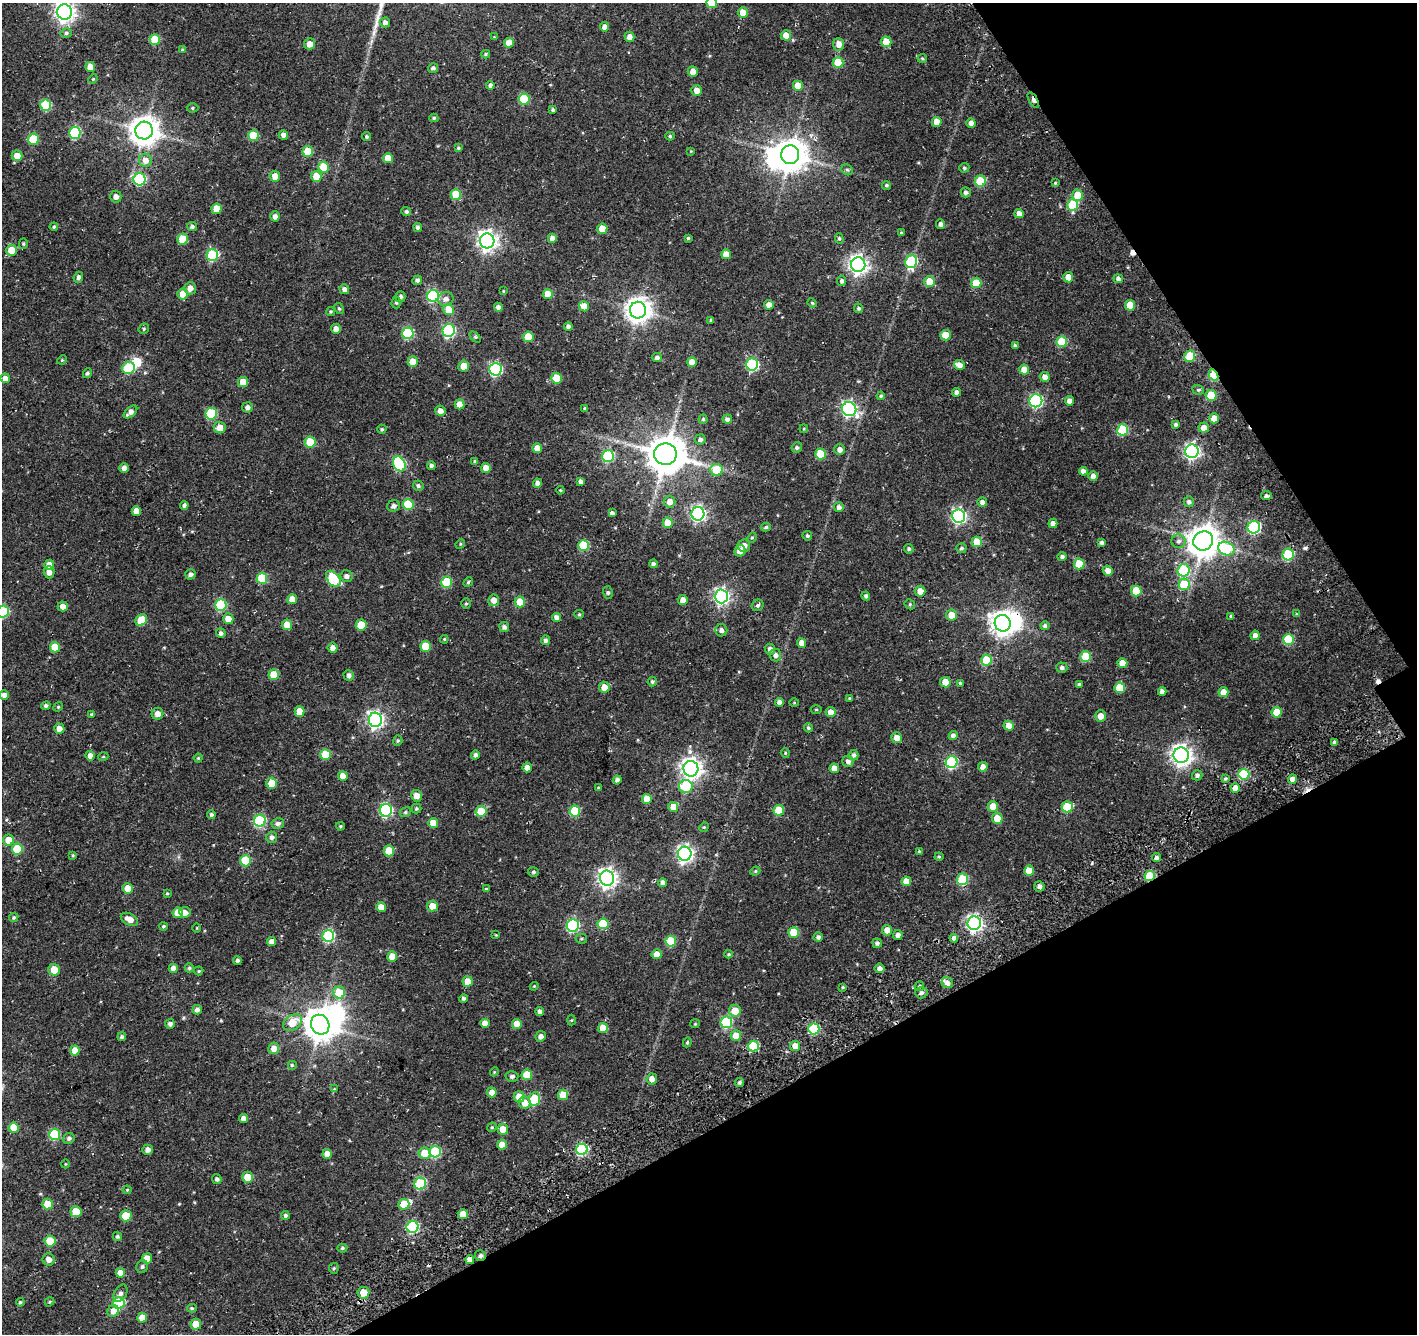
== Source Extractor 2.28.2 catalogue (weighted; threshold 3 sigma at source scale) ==
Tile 12 of 4 x 4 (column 4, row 3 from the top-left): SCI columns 4486-5900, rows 1717-3048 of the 6136 x 6035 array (HDU 1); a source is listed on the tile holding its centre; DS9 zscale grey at full resolution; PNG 1419 x 1336 px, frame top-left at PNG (2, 3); each listed source drawn as its Kron ellipse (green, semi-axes under 4 px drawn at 4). Shown black and unused: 25% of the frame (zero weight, under 3 of 4 exposures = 13% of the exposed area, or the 3 px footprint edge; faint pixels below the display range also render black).
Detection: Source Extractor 2.28.2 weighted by HDU 2 'WHT'; one run over the whole footprint, this tile lists its part. Background 0.0995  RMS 0.0069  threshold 0.0311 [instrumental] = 3 sigma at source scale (4.5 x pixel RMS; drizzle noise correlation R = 1.50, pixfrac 1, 0.0396/0.0396 arcsec/px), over >= 5 px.
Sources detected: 488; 5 inside a brighter object's white glare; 4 cosmic-ray / hot-pixel residue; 1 long thin detection or spike segment (spike, bleed or trail) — neither listed nor drawn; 2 inside a brighter listed object's ellipse — not listed separately; the other 476 listed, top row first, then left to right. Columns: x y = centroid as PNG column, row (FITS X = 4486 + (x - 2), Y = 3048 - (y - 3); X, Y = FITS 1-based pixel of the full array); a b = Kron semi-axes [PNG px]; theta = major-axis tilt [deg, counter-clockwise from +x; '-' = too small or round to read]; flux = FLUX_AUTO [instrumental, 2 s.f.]
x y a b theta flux
712 3 5 5 - 19
65 12 8 7 - 370
743 13 5 5 - 9.4
385 22 5 5 - 2.5
605 27 4 4 - 3.8
66 33 6 4 13 1.4
786 35 5 5 - 7.5
494 37 3 3 - 0.51
629 37 5 5 - 3.7
155 40 5 5 - 21
886 42 5 5 - 13
509 43 5 5 - 7.2
309 44 6 5 - 5
839 44 6 5 - 5.2
182 50 4 3 - 0.79
486 54 4 3 - 0.93
922 58 5 4 - 0.78
838 63 5 5 - 22
90 67 5 5 - 7
433 68 5 4 - 1.7
693 71 5 5 - 5.3
93 79 5 4 - 0.64
490 85 4 4 - 2.1
798 86 5 5 - 13
697 90 5 5 - 5
524 99 5 5 - 32
1033 100 8 4 -59 6.9
46 105 6 5 - 38
192 108 6 4 0 1
553 110 4 4 - 1.2
434 118 4 4 - 1
937 122 5 4 - 6.9
971 123 4 4 - 2.9
144 131 9 9 - 950
75 133 6 6 - 62
283 135 5 4 - 2.5
253 136 5 5 - 22
670 136 4 4 - 1.1
367 137 4 4 - 1.2
33 139 5 5 - 29
458 148 4 3 - 0.72
308 151 5 5 - 21
691 151 4 4 - 0.55
790 155 9 9 - 1200
17 156 5 5 - 7.8
388 158 5 5 - 8
145 160 7 6 - 5
324 167 5 5 - 21
964 168 5 4 - 1.2
847 170 6 5 - 1.1
275 176 5 5 - 5.9
316 176 5 5 - 11
140 179 6 6 - 68
980 181 5 5 - 34
1055 183 4 4 - 0.73
886 185 4 4 - 1.1
966 192 5 5 - 2.1
456 195 5 5 - 20
1078 195 6 5 - 13
116 197 6 5 - 3.2
1073 205 5 5 - 30
217 209 5 5 - 10
406 211 5 4 - 1.5
1019 214 4 4 - 4.6
275 216 5 4 - 3.3
941 224 5 4 - 2.5
192 226 5 4 - 1.5
54 227 4 4 - 0.98
418 227 4 4 - 1.6
602 229 5 5 - 12
901 233 4 3 - 0.71
552 238 4 4 - 4
688 238 4 4 - 1
839 238 5 4 - 0.98
182 239 5 5 - 16
487 241 7 7 - 370
23 244 5 4 - 0.89
11 250 5 5 - 11
726 254 5 5 - 7.8
212 255 6 6 - 57
911 262 6 6 - 61
858 265 7 7 - 320
78 277 5 4 - 1.9
1068 277 5 5 - 6.2
1118 279 5 4 - 2.1
417 280 5 4 - 1.9
842 281 5 4 - 1.8
929 282 5 5 - 13
976 283 5 5 - 16
190 288 6 6 - 4.5
344 289 5 4 - 3.4
503 291 3 3 - 0.6
183 294 5 5 - 8.6
548 294 5 5 - 9
433 296 6 6 - 73
400 297 5 5 - 2.2
446 299 8 7 - 3.4
396 302 6 4 89 1
812 303 4 4 - 0.72
769 305 5 4 - 5.5
1130 305 5 5 - 15
584 306 5 5 - 8.5
498 307 4 4 - 2.4
858 308 5 4 - 1.2
339 309 6 4 -61 0.98
449 310 5 5 - 13
638 310 8 8 - 650
331 311 4 4 - 0.98
711 320 4 4 - 0.88
568 327 4 4 - 2.7
144 329 5 5 - 0.97
336 329 5 5 - 4.2
449 330 6 6 - 84
408 333 6 5 - 54
946 335 5 5 - 14
475 337 6 4 -45 1.1
528 337 5 5 - 17
1062 342 5 5 - 28
1015 345 4 3 - 1.5
1190 356 6 5 - 19
657 358 5 4 - 2.3
62 360 5 4 - 0.77
413 362 5 5 - 9.5
692 362 5 5 - 7
752 364 6 6 - 72
960 365 5 5 - 3.3
464 366 5 5 - 6.8
128 368 6 6 - 38
495 369 6 6 - 95
1024 370 5 5 - 7.8
87 373 5 4 - 1.6
1213 375 6 4 -61 37
1045 377 5 5 - 3.9
5 378 5 4 - 4.7
556 378 5 5 - 20
243 382 5 5 - 11
1198 390 6 4 -19 1.2
956 392 4 4 - 2.3
1211 395 5 5 - 20
881 396 4 4 - 1.1
1036 401 6 6 - 97
1069 401 4 4 - 3.9
460 404 5 5 - 7.7
247 407 5 5 - 2.3
585 408 4 3 - 0.76
849 409 7 7 - 150
440 411 5 5 - 3.8
130 412 8 4 41 3.5
211 414 6 5 - 46
1214 418 5 5 - 7.9
703 419 4 4 - 1
727 419 5 4 - 2.1
1175 424 4 4 - 1.5
220 428 6 6 - 5.6
1204 428 5 5 - 5.5
382 429 4 4 - 0.96
804 429 4 3 - 0.62
1123 430 5 5 - 36
700 439 5 5 - 2
310 442 5 5 - 20
797 447 5 5 - 1.4
537 448 5 4 - 7.4
840 450 5 5 - 2.8
1192 451 7 6 - 180
665 454 11 11 - 1900
821 454 5 5 - 22
608 456 6 6 - 63
475 461 4 4 - 1.2
399 464 8 6 -60 69
431 466 4 4 - 2.1
124 468 5 4 - 3
486 468 5 5 - 5.4
717 470 6 6 - 17
1083 471 4 4 - 3.6
1093 476 5 4 - 4.1
580 481 4 4 - 2.2
538 483 4 4 - 2.7
418 486 5 5 - 1.5
560 490 4 4 - 0.76
1266 496 5 4 - 1.9
670 502 6 6 - 5.1
982 502 5 4 - 2.6
1189 502 5 5 - 1.9
408 504 5 5 - 30
184 505 4 4 - 1.8
393 506 6 5 - 2
839 507 5 5 - 2.8
136 511 5 4 - 7.2
612 513 4 4 - 2.2
698 514 7 6 - 150
959 516 6 6 - 150
668 523 5 5 - 13
1053 523 5 4 - 3.4
766 527 5 4 - 1.1
1254 527 6 6 - 80
807 536 5 4 - 1.4
752 538 5 4 - 0.86
1178 541 7 6 - 2.2
1203 541 10 9 - 1200
977 542 5 5 - 13
1101 543 4 4 - 1.9
460 544 5 4 - 0.78
583 545 5 5 - 28
744 546 6 6 - 3.9
961 548 5 5 - 1.3
909 549 4 4 - 1.2
1226 549 8 6 -23 39
740 551 6 5 - 5
1288 555 6 5 - 47
1062 557 5 4 - 1.7
653 564 4 4 - 1.9
1079 564 5 5 - 19
49 565 5 5 - 7.1
1184 570 6 6 - 50
1108 571 5 5 - 4.4
49 572 6 5 - 3.3
191 574 5 5 - 2
346 576 6 6 - 2.8
262 578 5 5 - 28
333 579 9 6 -51 40
447 582 5 5 - 31
468 582 5 4 - 1.1
1184 584 6 5 - 25
920 591 5 5 - 5.4
1136 591 5 5 - 21
608 593 6 5 - 1.3
721 596 7 6 - 200
866 596 4 4 - 1.4
292 599 5 5 - 6.3
494 600 6 5 - 4.8
683 600 5 5 - 4.9
520 602 5 5 - 12
466 604 5 4 - 0.89
910 604 5 5 - 0.91
221 605 6 5 - 48
758 605 6 5 - 1.4
63 606 5 5 - 5
3 612 6 6 - 56
579 614 5 4 - 0.79
1297 614 4 4 - 0.64
951 615 5 5 - 7.4
1231 616 3 3 - 1.1
556 617 4 4 - 3.2
228 619 5 5 - 6.6
141 620 6 5 - 14
1003 623 8 8 - 610
287 625 5 5 - 11
361 625 5 5 - 15
1045 626 4 4 - 1.7
504 627 5 5 - 2.3
721 630 6 6 - 2.5
221 633 5 5 - 2.1
1255 635 5 4 - 3.6
444 639 4 4 - 0.76
1288 639 5 5 - 31
545 640 5 4 - 1.9
802 643 5 4 - 5.6
426 646 5 5 - 15
55 647 5 5 - 16
333 648 5 5 - 3.3
770 649 5 5 - 3
775 655 6 5 - 2.4
1086 656 5 5 - 20
986 660 5 5 - 17
1122 663 5 5 - 8.2
1062 668 5 5 - 2
274 675 5 5 - 14
349 675 5 5 - 2.3
652 682 5 4 - 1.3
945 682 5 5 - 9
960 683 4 3 - 0.95
1079 684 3 3 - 1
604 687 5 5 - 6.9
1120 688 5 5 - 20
1162 691 4 4 - 3.1
1223 692 5 5 - 8.7
4 695 5 4 - 3.1
849 698 4 3 - 0.67
779 702 4 4 - 3.1
794 703 5 3 - 0.61
46 706 5 4 - 1.6
58 707 5 4 - 0.77
816 709 5 3 - 0.65
299 711 5 5 - 9.6
831 712 5 5 - 5.3
1277 712 5 5 - 16
157 714 6 5 - 4.1
92 715 3 3 - 1.2
1100 716 5 5 - 5
375 720 7 6 - 210
1009 726 5 5 - 6
808 728 4 4 - 1
59 729 5 5 - 4.5
953 736 4 4 - 2.9
897 738 5 5 - 5.2
398 741 5 4 - 0.99
1335 742 3 3 - 1.8
785 753 5 4 - 0.83
326 755 5 5 - 22
475 755 4 4 - 2.1
854 755 5 4 - 1.8
1181 755 7 7 - 430
90 756 5 4 - 3.7
103 757 5 3 - 0.61
198 758 4 4 - 0.7
848 761 6 5 - 2.6
952 762 6 6 - 62
527 767 5 4 - 3.7
983 767 5 4 - 4.1
834 768 5 4 - 6.6
691 769 8 7 - 420
1244 774 5 5 - 34
1197 775 5 5 - 2
343 776 5 4 - 6.3
1226 779 4 4 - 1
1292 779 4 4 - 4.1
617 780 4 4 - 2.2
272 783 5 5 - 14
686 786 7 6 - 30
598 788 4 3 - 0.64
1235 788 5 4 - 5.4
416 796 5 5 - 5
647 799 5 5 - 9.1
673 807 5 5 - 7.9
993 807 5 5 - 12
1067 807 5 5 - 28
416 808 5 5 - 1
386 810 6 6 - 91
779 810 5 5 - 20
481 811 5 5 - 19
575 811 5 5 - 32
405 812 6 4 23 1.2
211 815 4 4 - 1.6
997 818 5 5 - 11
260 821 6 6 - 57
278 823 6 5 - 2.4
433 823 5 5 - 9
340 826 4 3 - 0.7
704 827 5 4 - 0.67
272 837 5 5 - 2.5
8 840 5 5 - 9.8
17 849 5 5 - 31
389 851 5 5 - 16
919 851 4 3 - 0.63
685 854 7 6 - 220
73 855 4 3 - 0.7
939 857 4 4 - 0.79
1156 858 4 4 - 2
246 861 5 5 - 28
755 871 5 4 - 0.96
1029 871 5 5 - 11
533 872 5 4 - 1.1
1150 876 5 5 - 34
607 878 7 7 - 310
962 879 6 5 - 36
906 881 5 5 - 8.9
663 883 4 4 - 3.7
1039 886 5 5 - 2.3
128 889 5 5 - 13
486 889 3 3 - 0.92
167 893 4 3 - 0.76
432 906 5 5 - 7.9
381 907 5 5 - 8.3
185 912 5 5 - 4.1
178 913 5 5 - 9.9
14 917 5 4 - 1.1
129 919 9 5 -29 5.6
974 923 7 6 - 200
603 924 5 5 - 24
573 925 6 6 - 83
163 926 4 4 - 1.1
197 928 5 3 - 0.53
887 930 5 5 - 6.3
794 932 5 5 - 17
496 935 3 3 - 0.59
898 935 5 4 - 2.6
328 936 6 6 - 73
818 937 4 4 - 2.1
954 938 4 4 - 2.9
581 939 6 5 - 1
272 941 4 4 - 3.8
671 941 5 5 - 25
877 943 5 4 - 2
657 954 5 5 - 6.6
729 954 4 4 - 0.77
392 957 5 5 - 9.7
237 961 4 4 - 1.5
173 968 4 4 - 3.7
189 968 4 4 - 1
880 968 5 5 - 3.1
54 970 6 5 - 10
199 971 5 3 - 0.77
468 981 5 5 - 11
947 983 6 5 - 3.4
534 986 4 3 - 0.65
919 986 5 4 - 1.3
843 987 3 3 - 0.74
339 992 6 6 - 18
921 993 6 5 - 2.1
463 998 4 4 - 1.3
197 1010 5 4 - 2.9
735 1011 6 6 - 10
540 1012 4 4 - 2.9
571 1020 5 3 - 0.75
292 1022 10 7 32 13
726 1022 6 5 - 59
485 1023 5 4 - 7
170 1024 5 5 - 2.2
517 1024 5 5 - 7.9
695 1024 5 4 - 0.73
320 1025 10 9 - 1200
603 1028 5 5 - 11
814 1029 5 5 - 52
541 1036 5 5 - 3.3
736 1036 5 5 - 8.4
122 1037 4 4 - 1.5
687 1042 5 4 - 0.87
753 1046 5 5 - 28
795 1046 5 5 - 8.4
274 1048 6 5 - 5.2
75 1051 5 5 - 9.2
292 1065 5 5 - 1
494 1072 4 3 - 0.6
527 1075 5 5 - 17
512 1076 6 5 - 1.9
652 1079 5 5 - 4
739 1082 5 4 - 1.6
334 1089 4 4 - 0.57
492 1092 5 5 - 5
563 1095 5 5 - 12
519 1097 5 5 - 9.6
534 1099 7 5 82 31
525 1103 6 6 - 7.4
244 1119 4 4 - 4.7
492 1127 5 4 - 0.82
14 1128 5 5 - 14
503 1129 5 5 - 7.7
55 1134 5 5 - 34
69 1138 6 5 - 1.9
502 1145 5 5 - 8
582 1149 6 5 - 73
148 1150 5 5 - 3
435 1152 5 5 - 49
425 1153 6 6 - 12
327 1154 5 4 - 6.4
65 1164 4 3 - 0.51
248 1177 5 5 - 9.8
217 1179 5 4 - 1.7
420 1184 6 5 - 49
127 1190 4 4 - 0.72
47 1204 5 5 - 14
404 1204 5 5 - 14
76 1212 5 5 - 14
463 1214 5 5 - 9.9
285 1215 4 4 - 1.5
126 1216 5 5 - 17
413 1227 6 6 - 69
117 1236 4 4 - 1.2
50 1241 5 5 - 14
342 1248 5 4 - 0.99
480 1256 5 5 - 2.2
147 1258 5 5 - 7.5
49 1260 6 6 - 3.9
470 1260 4 4 - 6.6
142 1267 6 6 - 1.6
334 1268 5 4 - 0.94
120 1273 5 4 - 5.1
120 1293 9 6 60 2.3
363 1293 6 6 - 10
20 1302 4 3 - 0.76
50 1302 5 4 - 0.77
119 1303 6 6 - 53
192 1308 5 4 - 0.97
113 1311 6 5 - 4.8
142 1318 5 5 - 6.5
196 1324 5 5 - 11
Overlapping masked pixels (flux is a lower limit): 6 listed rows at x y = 1033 100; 1213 375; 1150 876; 753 1046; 480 1256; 470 1260
Isophote crosses this tile's border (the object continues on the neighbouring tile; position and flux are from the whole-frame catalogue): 3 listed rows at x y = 712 3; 65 12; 3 612